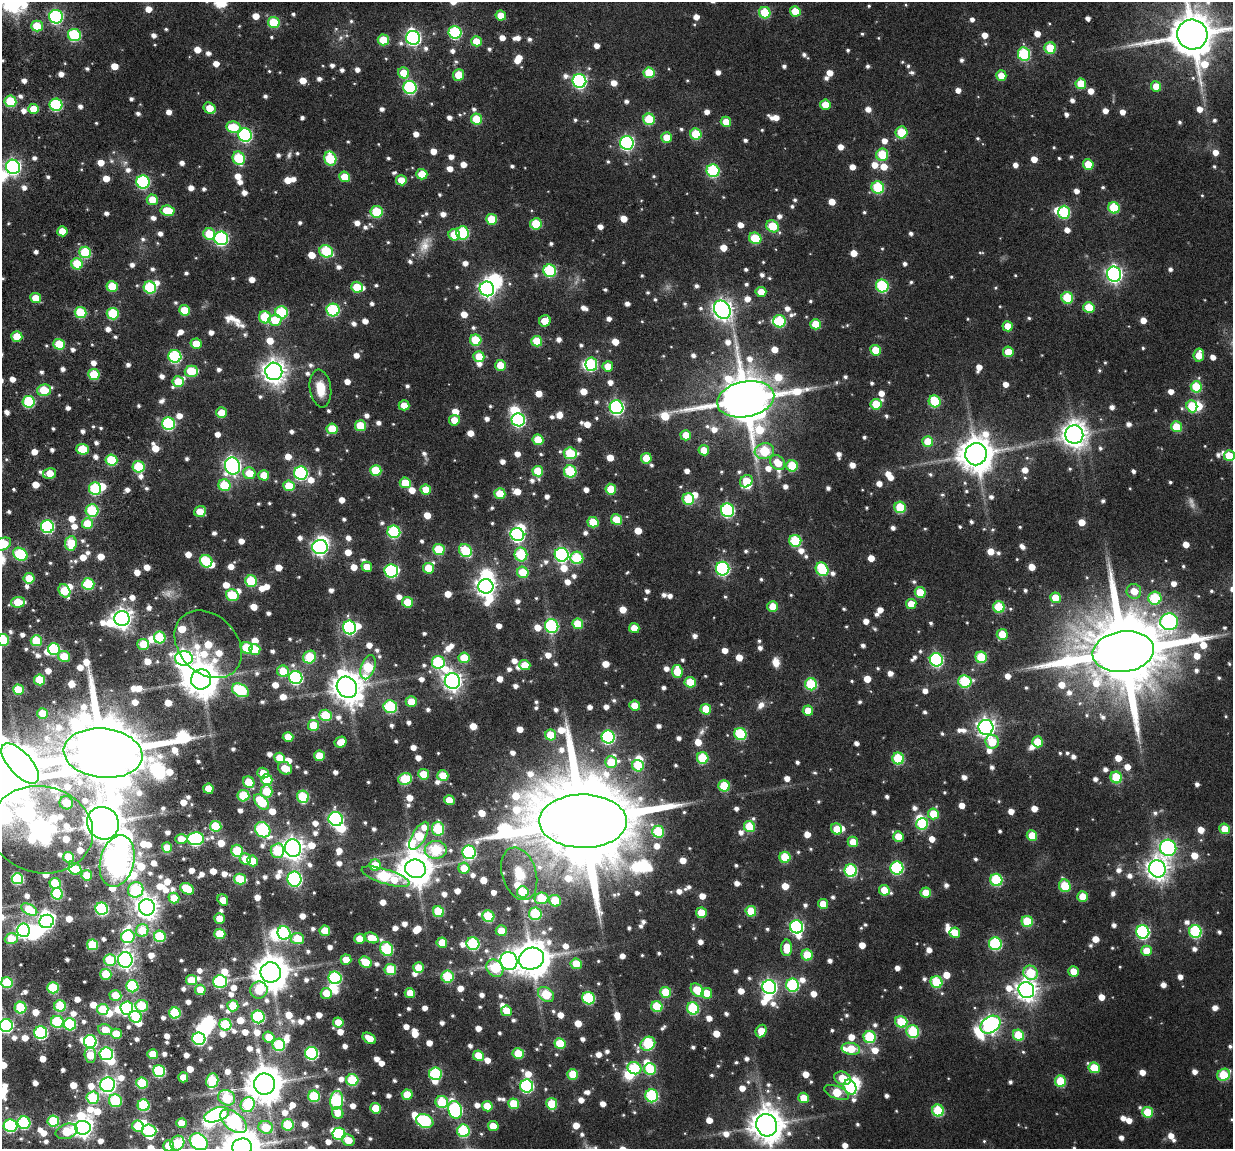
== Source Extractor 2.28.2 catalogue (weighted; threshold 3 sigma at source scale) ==
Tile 7 of 4 x 4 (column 3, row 2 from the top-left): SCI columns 2597-3827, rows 2517-3663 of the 5280 x 5236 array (HDU 1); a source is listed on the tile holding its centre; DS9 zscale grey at full resolution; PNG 1235 x 1151 px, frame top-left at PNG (2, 2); each listed source drawn as its Kron ellipse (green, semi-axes under 4 px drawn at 4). Shown black and unused: <1% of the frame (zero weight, under 3 of 6 exposures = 11% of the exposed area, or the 3 px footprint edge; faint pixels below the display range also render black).
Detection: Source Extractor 2.28.2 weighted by HDU 2 'WHT'; one run over the whole footprint, this tile lists its part. Background 0.0889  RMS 0.0097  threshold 0.0396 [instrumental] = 3 sigma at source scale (4.09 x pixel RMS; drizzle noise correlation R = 1.36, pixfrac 0.8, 0.05/0.05 arcsec/px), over >= 5 px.
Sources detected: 1592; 15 too faint to see at this stretch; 37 inside a brighter object's white glare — neither listed nor drawn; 25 inside a brighter listed object's ellipse — not listed separately; of the other 1515, all 500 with FLUX_AUTO >= 18.3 (the completeness limit of this list) listed and drawn (1015 fainter detections not listed), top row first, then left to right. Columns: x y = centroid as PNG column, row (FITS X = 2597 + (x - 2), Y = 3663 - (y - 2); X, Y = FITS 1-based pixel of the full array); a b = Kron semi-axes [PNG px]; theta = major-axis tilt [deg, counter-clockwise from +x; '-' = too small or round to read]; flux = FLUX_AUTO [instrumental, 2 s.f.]
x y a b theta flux
795 11 5 5 - 23
765 13 6 5 - 56
501 16 5 5 - 20
56 17 7 6 - 190
274 22 6 5 - 59
37 26 5 5 - 38
455 32 6 6 - 120
74 35 6 6 - 110
1192 35 15 15 - 5500
413 38 7 7 - 250
383 40 5 5 - 34
476 41 5 5 - 25
1050 48 6 5 - 48
1024 54 6 6 - 110
404 73 6 5 - 25
649 73 5 5 - 48
458 75 6 5 - 25
1001 76 5 5 - 19
579 81 7 6 - 230
1081 84 5 5 - 33
1156 86 5 5 - 20
410 87 7 6 - 150
10 101 6 5 - 61
56 105 6 6 - 120
825 105 5 5 - 20
210 108 6 5 - 20
34 109 5 5 - 24
476 119 5 5 - 45
649 119 6 5 - 55
726 122 5 5 - 19
234 127 7 5 -11 41
901 132 6 6 - 54
696 134 6 5 - 47
245 135 7 6 - 170
667 137 5 5 - 20
627 143 7 6 - 250
882 155 6 6 - 54
239 158 7 6 - 74
330 159 7 6 - 79
1088 164 5 5 - 30
13 167 7 7 - 320
713 171 6 6 - 110
422 174 5 5 - 28
345 177 5 5 - 27
401 180 5 5 - 22
143 182 6 6 - 160
878 187 6 6 - 81
152 200 5 5 - 24
1114 208 6 5 - 58
167 211 7 5 -8 38
377 212 6 5 - 66
1064 212 6 6 - 89
492 219 5 5 - 43
536 224 6 5 - 49
773 226 7 5 -36 47
62 231 5 5 - 20
463 233 6 6 - 84
209 234 6 5 - 37
454 235 6 5 - 28
221 238 7 6 - 200
755 238 6 5 - 49
326 251 7 6 - 78
85 252 6 6 - 69
77 264 6 5 - 45
550 271 6 6 - 100
1114 274 7 7 - 380
112 286 5 5 - 40
882 286 6 6 - 110
150 287 6 6 - 90
357 287 6 5 - 33
487 289 7 7 - 350
761 292 5 5 - 19
36 298 5 5 - 22
1067 298 6 5 - 57
1089 307 5 5 - 35
184 310 5 5 - 34
333 310 6 6 - 120
722 310 9 8 - 690
80 312 6 5 - 65
282 312 6 6 - 86
113 314 6 6 - 69
265 317 6 6 - 63
275 320 6 6 - 30
545 321 6 5 - 22
779 321 6 6 - 83
816 324 5 5 - 31
1008 326 5 5 - 19
17 337 5 5 - 31
476 340 6 5 - 52
537 341 5 5 - 39
59 344 6 5 - 44
196 344 5 5 - 22
876 350 5 5 - 28
1008 352 5 5 - 24
1199 355 6 5 - 19
175 356 6 6 - 130
479 357 5 5 - 28
591 364 7 6 - 89
500 365 5 5 - 23
608 366 5 5 - 20
191 371 7 5 0 50
274 371 9 8 - 1000
94 374 5 5 - 49
178 382 5 5 - 32
1196 387 6 5 - 53
320 389 19 10 -82 22
44 390 7 5 16 49
746 399 29 17 11 6700
935 401 6 5 - 61
29 402 6 6 - 95
876 404 5 5 - 35
404 405 5 5 - 20
1192 406 6 5 - 47
616 407 7 6 - 240
221 413 5 5 - 22
454 420 5 5 - 20
518 420 6 6 - 190
168 424 6 6 - 130
360 426 5 5 - 40
1176 427 5 5 - 41
332 429 5 5 - 36
1074 434 9 9 - 1200
686 435 5 5 - 21
538 440 5 5 - 29
928 442 5 5 - 32
83 449 6 5 - 41
704 450 5 5 - 18
764 451 10 8 16 76
570 453 6 6 - 63
976 454 11 10 - 2700
1229 456 5 5 - 32
646 458 5 5 - 26
111 460 6 5 - 68
777 463 8 6 -40 20
233 466 8 7 - 440
792 466 6 5 - 52
138 467 6 5 - 63
376 470 6 5 - 49
538 471 5 5 - 32
570 471 6 6 - 85
49 473 7 5 13 20
249 473 6 6 - 25
301 473 7 6 - 160
264 475 5 5 - 25
746 481 7 5 42 36
405 483 5 5 - 30
225 485 6 6 - 53
289 486 6 5 - 34
95 489 6 6 - 93
611 489 5 5 - 31
426 490 5 5 - 22
500 494 5 5 - 32
688 499 6 6 - 58
900 507 6 5 - 57
727 510 7 6 - 190
92 511 6 6 - 91
200 511 6 5 - 20
616 520 5 5 - 33
593 522 5 5 - 36
87 524 6 5 - 31
47 527 6 6 - 160
394 532 6 6 - 110
517 535 7 6 - 210
795 541 6 6 - 75
71 543 7 6 - 39
3 544 9 6 24 58
320 547 7 7 - 360
439 550 6 5 - 53
465 551 7 6 - 73
20 554 8 6 -30 99
521 554 7 6 - 82
562 555 7 7 - 240
577 558 6 6 - 73
206 561 6 6 - 60
367 567 5 5 - 20
428 568 5 5 - 29
723 569 7 6 - 190
822 569 7 6 - 79
391 571 7 6 - 160
523 572 6 5 - 36
29 578 5 5 - 33
251 581 6 5 - 66
88 584 6 6 - 77
486 586 7 7 - 650
64 591 7 5 -58 50
1134 591 7 7 - 20
920 592 5 5 - 33
232 595 6 5 - 55
1055 598 5 5 - 23
1155 598 6 6 - 74
18 602 7 5 3 40
407 602 5 5 - 33
911 604 5 5 - 19
773 607 5 5 - 28
999 607 6 5 - 61
122 618 7 7 - 650
1169 622 9 8 - 260
578 624 5 5 - 38
552 626 7 6 - 140
350 628 7 6 - 190
634 628 5 5 - 18
1002 634 5 5 - 28
160 637 6 6 - 67
3 640 6 6 - 57
36 641 5 5 - 51
143 644 6 5 - 32
208 644 38 29 -46 67
247 648 6 5 - 49
54 649 6 6 - 99
255 649 5 5 - 29
1123 652 31 20 7 20000
64 656 6 5 - 32
310 657 7 6 - 57
981 657 6 5 - 58
184 658 9 7 -1 460
464 658 5 5 - 35
936 660 7 6 - 190
438 662 6 6 - 100
525 665 5 5 - 24
368 667 12 6 72 73
283 671 6 5 - 32
677 671 6 5 - 29
296 678 7 6 - 160
201 679 10 10 - 2700
40 680 5 5 - 50
452 681 8 7 - 560
965 681 6 6 - 91
690 682 5 5 - 37
811 684 6 6 - 80
347 687 11 9 -53 2000
18 690 5 5 - 40
240 690 9 6 -28 100
411 702 5 5 - 23
635 706 5 5 - 23
390 707 7 6 - 110
706 709 5 5 - 31
808 711 5 5 - 19
43 713 5 5 - 30
326 715 6 5 - 49
314 725 5 5 - 33
986 727 7 7 - 570
740 734 6 6 - 87
551 735 5 5 - 35
288 737 5 5 - 19
608 737 6 6 - 170
341 742 6 5 - 19
992 742 7 6 - 28
1038 742 5 5 - 35
103 753 39 24 -6 19000
319 756 5 5 - 31
280 758 5 5 - 21
703 758 6 5 - 65
898 758 6 6 - 68
611 762 6 5 - 29
20 763 25 11 -48 2900
638 766 6 5 - 42
285 768 7 6 - 18
263 773 6 5 - 20
424 774 5 5 - 32
443 776 5 5 - 37
1116 777 6 5 - 60
405 779 7 6 - 64
267 780 6 5 - 51
249 782 6 5 - 35
724 786 5 5 - 53
208 789 5 5 - 20
267 791 6 6 - 34
243 796 6 5 - 54
303 797 6 6 - 75
449 800 5 5 - 20
262 802 9 6 -48 55
66 803 7 6 - 26
933 814 5 5 - 29
336 819 7 7 - 250
583 821 44 26 -1 36000
103 823 17 15 -55 3400
922 824 6 5 - 71
216 826 5 5 - 54
749 827 6 5 - 46
438 829 7 6 - 81
837 829 6 5 - 23
1225 829 5 5 - 20
41 830 52 43 -12 990
263 830 8 7 - 140
658 832 6 6 - 63
419 836 16 6 60 66
898 836 5 5 - 22
1032 836 5 5 - 31
181 839 6 5 - 21
196 839 8 6 2 190
853 842 5 5 - 19
167 847 5 5 - 19
293 848 9 8 - 880
1168 848 8 8 - 310
436 850 11 9 4 84
237 851 6 6 - 64
277 851 7 7 - 62
469 852 7 6 - 150
68 857 5 5 - 36
785 857 5 5 - 50
245 859 6 5 - 20
117 861 26 17 76 1600
252 861 5 5 - 24
375 865 6 5 - 28
464 868 5 5 - 24
897 868 6 6 - 130
75 869 6 5 - 32
415 869 10 9 - 2300
1157 869 9 8 - 870
851 871 6 6 - 120
519 874 27 17 -73 30
87 875 5 5 - 30
386 877 25 7 -17 120
17 879 6 5 - 91
240 879 6 5 - 53
294 879 7 7 - 220
996 880 6 6 - 98
55 884 5 5 - 58
1065 886 6 5 - 53
187 889 7 5 -30 43
136 890 8 7 - 85
884 890 5 5 - 25
523 892 6 5 - 46
926 893 5 5 - 25
57 894 6 5 - 72
1082 896 5 5 - 23
174 898 5 5 - 22
541 898 7 5 7 56
223 900 6 5 - 19
555 901 6 5 - 43
823 904 5 5 - 19
147 907 8 8 - 990
29 909 9 5 -30 39
102 909 6 6 - 120
751 911 5 5 - 35
438 912 6 5 - 56
701 913 5 5 - 30
535 914 6 6 - 86
488 916 6 5 - 69
219 919 5 5 - 19
47 921 7 6 - 260
1027 921 6 5 - 53
796 927 6 6 - 200
23 930 7 6 - 240
142 930 6 6 - 40
325 931 5 5 - 28
501 931 5 5 - 21
1195 931 6 6 - 120
1143 932 7 6 - 190
284 933 7 6 - 130
955 933 5 5 - 25
220 934 5 5 - 38
160 936 6 5 - 72
128 937 7 6 - 81
372 938 7 5 -22 22
11 939 6 5 - 29
297 939 7 5 -7 39
360 939 5 5 - 23
442 943 5 5 - 24
473 944 6 6 - 100
995 944 6 6 - 120
92 945 5 5 - 58
787 948 8 5 88 24
387 949 7 6 - 100
1146 951 5 5 - 22
807 955 5 5 - 39
532 959 12 10 22 2600
110 960 6 6 - 45
125 960 8 7 - 490
346 960 5 5 - 19
509 961 9 8 - 530
365 962 6 5 - 32
576 964 5 5 - 29
419 968 5 5 - 27
495 968 9 7 -48 55
390 969 6 5 - 57
1073 971 5 5 - 19
271 972 10 10 - 2600
1031 973 7 7 - 55
106 974 5 5 - 48
448 977 6 6 - 70
335 978 6 6 - 120
191 980 5 5 - 27
220 981 7 6 - 120
936 982 6 5 - 67
7 983 5 5 - 63
793 985 6 6 - 130
132 986 6 6 - 84
769 987 7 7 - 330
53 988 6 5 - 72
200 990 5 5 - 21
259 990 9 8 - 43
697 990 7 5 -51 37
1026 990 8 7 - 830
666 992 5 5 - 43
326 993 5 5 - 21
410 993 5 5 - 20
707 993 5 5 - 23
546 994 9 6 -38 59
115 995 6 5 - 30
589 998 6 6 - 99
60 1006 6 5 - 63
142 1006 6 6 - 54
233 1006 5 5 - 38
657 1007 5 5 - 55
21 1008 6 6 - 72
127 1008 6 6 - 140
693 1008 6 6 - 85
103 1009 5 5 - 44
506 1011 5 5 - 22
175 1013 6 5 - 81
136 1017 6 6 - 58
258 1017 6 6 - 110
57 1022 6 6 - 83
338 1022 5 5 - 21
901 1022 6 6 - 50
70 1024 6 6 - 89
6 1025 6 6 - 170
225 1025 6 6 - 71
990 1025 11 8 35 480
105 1030 7 5 -18 21
761 1031 6 5 - 21
913 1032 6 6 - 82
41 1033 6 6 - 140
116 1034 5 5 - 29
1018 1035 6 5 - 52
269 1037 6 5 - 25
870 1037 6 6 - 88
369 1038 7 5 -32 19
199 1039 6 6 - 150
90 1041 6 6 - 180
560 1044 5 5 - 42
648 1044 8 6 35 87
279 1045 6 6 - 86
851 1049 9 6 -10 29
312 1053 6 6 - 150
518 1053 5 5 - 39
106 1054 7 6 - 170
153 1054 5 5 - 26
90 1055 8 5 -87 21
478 1056 5 5 - 27
634 1068 7 6 - 80
1094 1068 6 5 - 31
650 1069 6 6 - 60
159 1071 6 6 - 100
435 1074 6 6 - 100
573 1074 5 5 - 33
1224 1075 7 6 - 62
183 1077 5 5 - 19
842 1078 8 6 -26 32
212 1080 7 6 - 75
352 1080 6 6 - 73
1061 1081 6 5 - 52
142 1083 6 5 - 63
265 1084 11 10 - 2900
108 1085 7 7 - 400
527 1086 6 6 - 160
850 1087 8 6 -62 120
837 1092 13 6 -22 46
407 1095 5 5 - 28
314 1096 6 5 - 70
652 1096 6 6 - 120
93 1098 6 6 - 77
227 1098 9 7 -29 69
803 1098 5 5 - 21
337 1100 9 6 83 130
115 1101 7 6 - 77
442 1102 6 6 - 68
514 1104 5 5 - 38
552 1104 6 5 - 48
144 1105 6 6 - 95
248 1105 7 7 - 87
487 1106 5 5 - 28
376 1108 5 5 - 29
455 1110 9 6 -72 170
938 1111 6 5 - 79
1148 1112 5 5 - 43
338 1113 6 5 - 19
217 1115 13 7 19 240
53 1121 6 5 - 71
234 1121 15 9 -39 150
425 1121 9 6 -21 120
24 1123 6 6 - 120
181 1123 5 5 - 20
288 1125 6 5 - 59
767 1125 11 10 - 2300
10 1126 7 6 - 120
138 1126 6 5 - 49
493 1126 5 5 - 20
266 1127 7 6 - 37
83 1128 8 7 - 590
66 1131 11 7 18 47
149 1131 7 6 - 92
463 1131 6 6 - 96
339 1134 6 6 - 99
348 1140 7 5 -28 23
199 1142 9 7 -39 320
177 1143 8 6 55 60
169 1146 5 5 - 26
242 1147 10 8 4 2800
Overlapping masked pixels (flux is a lower limit): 1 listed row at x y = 103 753
Isophote crosses this tile's border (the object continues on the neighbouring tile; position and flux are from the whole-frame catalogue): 13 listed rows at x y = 1192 35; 13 167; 1229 456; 3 544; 3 640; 20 763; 41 830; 6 1025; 767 1125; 199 1142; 177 1143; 169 1146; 242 1147